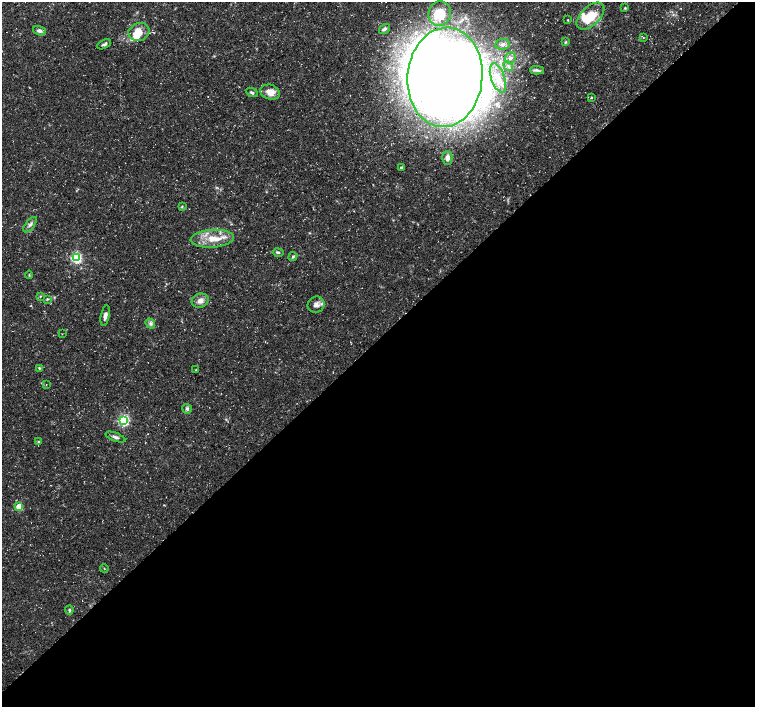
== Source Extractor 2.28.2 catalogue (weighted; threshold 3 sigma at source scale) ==
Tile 15 of 4 x 4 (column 3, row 4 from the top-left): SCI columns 3012-4516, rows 157-1565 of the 6028 x 6015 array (HDU 1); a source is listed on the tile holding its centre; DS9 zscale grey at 2 x 2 block average (1 PNG px = mean of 2 x 2 image px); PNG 757 x 709 px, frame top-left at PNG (2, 2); each listed source drawn as its Kron ellipse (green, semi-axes under 4 px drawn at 4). Shown black and unused: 52% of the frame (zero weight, under 3 of 5 exposures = <1% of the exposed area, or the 3 px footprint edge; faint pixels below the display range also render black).
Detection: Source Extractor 2.28.2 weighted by HDU 2 'WHT'; one run over the whole footprint, this tile lists its part. Background 0.0424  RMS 0.0026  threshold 0.0117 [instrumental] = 3 sigma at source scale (4.5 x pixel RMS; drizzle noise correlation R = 1.50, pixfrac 1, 0.0396/0.0396 arcsec/px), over >= 5 px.
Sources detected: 50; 5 inside a brighter listed object's ellipse — not listed separately; the other 45 listed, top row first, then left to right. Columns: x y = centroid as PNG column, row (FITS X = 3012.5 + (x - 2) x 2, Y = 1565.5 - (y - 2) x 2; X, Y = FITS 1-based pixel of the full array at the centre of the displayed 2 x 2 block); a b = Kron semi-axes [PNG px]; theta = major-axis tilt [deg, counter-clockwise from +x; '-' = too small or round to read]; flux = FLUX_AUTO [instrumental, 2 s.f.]
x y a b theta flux
625 8 4 2 - 0.53
440 14 12 11 - 11
590 16 17 9 43 17
568 20 2 2 - 0.36
384 29 6 4 34 1.7
39 31 6 4 -20 2.2
139 32 10 9 - 8.5
643 37 3 2 - 0.4
565 42 4 3 - 0.59
104 44 7 3 25 1.4
503 44 7 5 7 2.4
510 58 6 5 - 2.2
508 66 5 3 - 1.1
537 70 7 4 -3 1.6
445 77 50 37 85 880
498 78 15 6 -71 7.4
252 92 6 3 -26 1.1
270 92 10 7 -15 6
591 97 3 2 - 0.49
447 158 7 5 90 3.4
401 167 3 2 - 0.88
182 206 3 2 - 0.56
30 225 9 4 52 1.9
212 239 21 9 4 12
278 252 5 3 - 1.1
293 257 5 3 - 0.98
76 258 4 3 - 90
29 275 4 2 - 0.5
40 296 3 2 - 0.46
47 299 4 3 - 0.66
200 301 8 7 - 3.7
316 305 8 8 - 3.3
105 315 10 4 78 2.8
150 324 5 4 - 1.5
62 334 2 2 - 0.25
39 368 4 3 - 0.72
196 370 3 2 - 0.38
46 385 2 2 - 0.24
187 409 5 5 - 1.3
124 421 4 3 - 84
115 437 10 4 -20 1.9
38 441 4 2 - 0.47
19 507 3 3 - 23
104 568 4 2 - 0.37
69 610 4 3 - 0.87